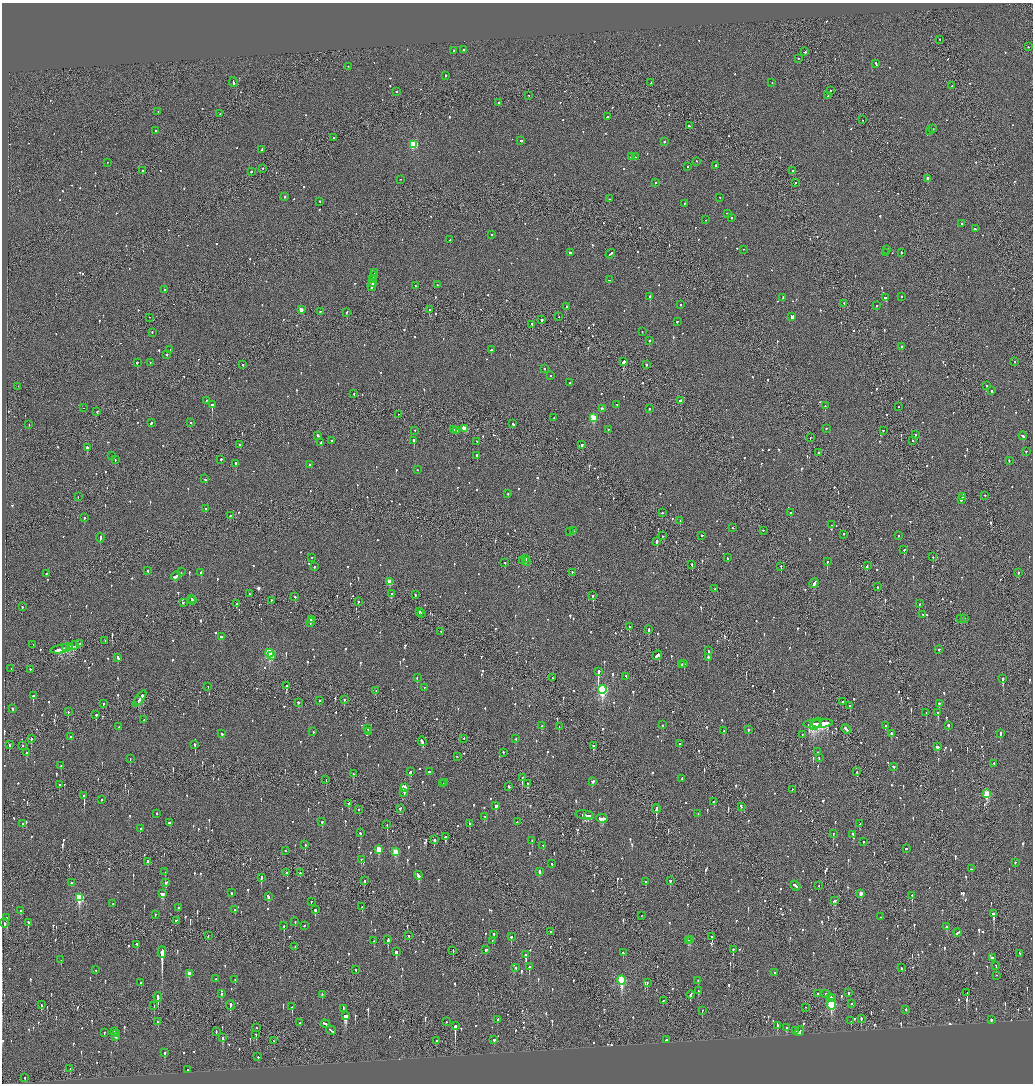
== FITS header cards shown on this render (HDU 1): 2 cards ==
NAXIS1  =                 2062
NAXIS2  =                 2163

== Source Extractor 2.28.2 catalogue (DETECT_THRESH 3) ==
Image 2062 x 2163 px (HDU 1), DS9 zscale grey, zoomed out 1/2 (1 PNG px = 2 x 2 image px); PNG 1035 x 1086 px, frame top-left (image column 2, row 2163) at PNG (2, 3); each listed source drawn as its Kron ellipse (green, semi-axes under 4 px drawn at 4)
Background -0.0867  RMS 0.068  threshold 0.204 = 3 sigma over >= 5 px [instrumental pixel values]
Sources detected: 1340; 43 cannot appear on this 1/2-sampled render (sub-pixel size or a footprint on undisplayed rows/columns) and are neither listed nor drawn; of the other 1297, the 500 brightest by FLUX_AUTO listed and drawn (797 fainter detections omitted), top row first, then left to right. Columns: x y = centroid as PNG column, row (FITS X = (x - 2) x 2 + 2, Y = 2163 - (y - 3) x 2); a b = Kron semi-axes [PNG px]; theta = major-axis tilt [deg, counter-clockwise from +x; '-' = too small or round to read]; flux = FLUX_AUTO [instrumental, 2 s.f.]
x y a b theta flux
940 40 2 1 - 69
1028 47 2 2 - 53
463 50 2 1 - 250
453 51 2 2 - 140
805 52 3 2 - 110
798 59 2 1 - 54
876 64 3 2 - 92
348 67 2 2 - 61
446 76 2 2 - 90
233 83 5 2 - 260
651 83 3 2 - 120
772 83 2 2 - 58
951 86 2 1 - 80
831 91 2 2 - 72
396 92 2 2 - 88
528 96 2 1 - 110
828 96 2 2 - 65
499 103 2 2 - 69
158 112 2 1 - 89
220 114 2 1 - 58
607 117 2 2 - 120
862 120 2 1 - 83
689 126 2 2 - 66
933 129 2 2 - 75
156 131 2 2 - 160
929 132 2 1 - 300
333 138 2 1 - 59
521 141 2 2 - 120
664 142 2 2 - 280
413 145 4 3 - 910
262 150 2 2 - 74
631 157 4 2 - 110
636 157 4 2 - 140
696 162 2 2 - 83
108 163 2 2 - 53
716 166 2 2 - 180
687 167 2 2 - 73
263 169 2 2 - 130
142 171 2 2 - 67
793 171 3 2 - 220
251 172 2 2 - 210
928 178 2 1 - 450
401 180 2 1 - 210
655 183 2 1 - 61
795 183 2 2 - 270
284 197 2 2 - 280
720 198 2 2 - 68
609 199 2 2 - 53
320 202 2 2 - 53
684 204 2 2 - 61
727 214 2 2 - 160
731 218 2 2 - 69
706 220 2 2 - 81
961 224 2 2 - 66
975 229 3 2 - 100
491 235 2 2 - 94
450 240 3 2 - 180
744 250 2 1 - 69
887 250 2 2 - 59
570 253 2 2 - 250
886 253 2 2 - 63
901 253 2 2 - 200
610 254 5 2 - 220
374 273 3 2 - 150
374 276 3 2 - 190
373 280 4 2 - 160
609 280 2 2 - 59
372 283 3 2 - 170
437 285 2 2 - 63
372 286 5 2 - 290
416 286 2 2 - 57
164 290 2 2 - 69
650 297 2 2 - 610
901 297 2 2 - 69
783 298 3 2 - 250
886 298 3 2 - 610
844 304 2 1 - 120
681 305 2 2 - 110
877 306 2 2 - 150
566 307 2 2 - 230
301 310 3 2 - 120
430 310 3 2 - 110
320 312 2 2 - 71
346 312 2 2 - 96
559 317 2 1 - 98
792 317 4 2 - 380
149 318 2 2 - 64
542 320 2 2 - 170
677 322 2 2 - 79
532 325 2 2 - 84
642 332 2 1 - 78
152 333 2 2 - 63
649 341 2 2 - 110
902 347 2 2 - 170
170 350 2 2 - 250
491 350 2 2 - 110
167 355 2 2 - 96
623 362 3 2 - 1100
1014 362 2 1 - 73
137 363 2 2 - 390
150 363 2 2 - 85
243 365 2 2 - 180
646 365 2 2 - 190
544 369 2 2 - 120
550 376 2 2 - 54
570 383 2 2 - 55
986 386 2 2 - 120
18 387 2 2 - 75
991 391 2 2 - 120
354 394 2 1 - 100
206 401 2 2 - 83
680 401 3 2 - 150
212 405 2 2 - 610
617 405 2 2 - 80
825 406 2 1 - 100
899 407 2 2 - 63
83 408 2 1 - 130
602 409 3 2 - 100
650 409 2 2 - 60
97 412 2 2 - 72
398 415 2 1 - 64
554 418 2 2 - 150
593 418 3 3 - 570
151 423 3 2 - 84
191 423 2 2 - 69
513 424 3 2 - 100
29 425 2 2 - 75
464 429 3 3 - 210
826 429 2 2 - 160
454 430 2 1 - 60
608 430 2 2 - 55
414 431 2 2 - 54
457 431 2 2 - 58
883 431 2 2 - 83
915 435 2 2 - 59
318 436 3 2 - 200
1023 436 4 2 - 120
810 438 2 1 - 120
332 441 2 2 - 52
414 441 2 2 - 720
912 441 2 2 - 77
477 442 2 2 - 59
321 443 3 2 - 120
239 445 2 2 - 120
582 445 2 2 - 280
87 448 2 2 - 450
1026 452 2 2 - 55
819 453 2 2 - 93
112 456 3 1 - 84
477 456 2 2 - 130
115 460 2 2 - 78
221 460 2 2 - 120
1009 461 2 2 - 60
235 464 2 2 - 210
310 465 2 2 - 120
417 470 2 2 - 82
205 479 2 2 - 170
508 494 2 2 - 70
985 496 2 2 - 56
78 497 2 1 - 63
962 497 4 2 - 320
961 500 2 2 - 160
206 509 2 2 - 89
662 513 2 2 - 210
790 513 2 2 - 110
230 516 2 2 - 120
84 518 2 2 - 150
680 521 2 2 - 62
832 525 2 2 - 230
733 528 2 2 - 64
573 531 2 1 - 130
763 531 2 1 - 120
570 532 3 2 - 79
843 535 2 1 - 230
663 536 2 2 - 70
702 536 2 2 - 100
898 536 2 2 - 86
100 538 4 2 - 180
656 542 2 2 - 560
904 550 2 2 - 310
933 557 2 1 - 55
312 558 2 1 - 86
727 558 2 2 - 55
525 559 2 1 - 290
523 561 2 2 - 210
526 562 2 2 - 150
827 562 2 2 - 260
505 563 2 2 - 57
692 565 2 2 - 170
867 566 3 2 - 87
314 567 2 2 - 64
781 567 2 1 - 62
148 571 2 2 - 81
181 572 2 1 - 88
201 573 2 2 - 190
572 573 2 1 - 58
1018 573 2 2 - 68
46 574 2 2 - 60
176 577 5 2 - 230
390 582 3 3 - 190
814 584 5 2 - 280
878 587 2 2 - 68
715 589 2 2 - 70
250 594 3 2 - 120
391 594 2 2 - 190
415 595 2 2 - 82
593 596 2 2 - 340
295 597 2 2 - 71
192 599 2 2 - 150
192 601 3 2 - 220
271 601 2 2 - 66
358 602 2 2 - 350
183 603 3 2 - 78
236 604 2 1 - 77
919 604 2 2 - 83
22 607 2 2 - 140
419 612 2 2 - 230
421 614 2 2 - 110
923 615 2 1 - 100
961 619 2 1 - 100
964 619 2 2 - 58
311 620 3 1 - 92
310 623 4 1 - 120
629 627 2 2 - 120
649 630 3 2 - 580
441 632 2 1 - 55
221 637 3 2 - 110
105 641 2 1 - 83
80 644 2 2 - 120
33 645 2 1 - 78
74 646 5 2 - 200
70 647 3 2 - 450
65 648 2 2 - 120
61 649 11 3 9 480
939 650 2 2 - 180
708 651 3 2 - 110
269 654 4 3 - 1200
272 656 2 2 - 71
657 656 5 2 - 300
118 658 3 2 - 330
708 658 3 2 - 290
684 664 2 2 - 110
681 665 3 2 - 81
11 669 2 1 - 57
30 670 2 2 - 130
598 672 3 2 - 3100
626 677 3 2 - 100
417 678 2 2 - 71
553 678 2 1 - 290
1003 679 3 2 - 270
287 686 3 2 - 110
208 687 2 1 - 65
424 688 2 2 - 56
602 690 4 4 - 1700
376 691 2 2 - 64
33 696 3 2 - 310
140 699 10 2 53 560
344 700 2 1 - 120
138 701 3 2 - 180
319 701 2 1 - 73
842 702 2 2 - 62
299 703 3 2 - 150
103 704 2 1 - 54
939 704 2 2 - 120
850 706 2 2 - 94
12 709 2 2 - 58
68 712 2 1 - 70
926 713 2 2 - 61
938 713 3 2 - 310
96 715 2 1 - 830
144 720 2 2 - 60
813 724 9 2 5 2200
816 724 7 3 51 810
822 724 11 3 4 2400
663 725 2 2 - 52
542 726 2 2 - 140
885 726 2 2 - 100
948 726 2 2 - 79
119 727 2 2 - 64
559 727 2 2 - 53
368 729 2 2 - 100
846 729 5 2 - 170
748 730 2 2 - 130
724 731 2 2 - 110
313 732 2 2 - 85
368 732 2 2 - 61
1000 733 2 2 - 120
222 734 2 2 - 79
891 734 2 2 - 180
802 735 2 2 - 63
70 737 2 2 - 93
31 739 3 2 - 260
464 739 2 1 - 62
516 739 2 2 - 59
422 742 5 2 - 240
679 744 2 2 - 67
9 745 3 2 - 100
195 745 2 2 - 300
22 746 2 2 - 53
593 746 3 2 - 80
937 747 3 2 - 110
817 752 2 2 - 56
26 753 2 2 - 240
503 753 2 2 - 61
457 757 2 2 - 74
819 758 2 2 - 66
130 759 2 1 - 75
994 764 2 2 - 330
61 766 2 2 - 150
893 767 2 2 - 78
410 772 3 2 - 83
429 772 4 2 - 170
857 772 3 2 - 71
353 774 2 2 - 220
522 778 2 1 - 190
682 779 3 2 - 140
326 780 2 1 - 76
592 782 3 2 - 110
445 783 3 2 - 130
443 784 2 1 - 74
528 784 2 2 - 110
59 785 2 2 - 68
509 787 3 2 - 110
404 788 3 3 - 320
792 790 2 2 - 54
404 793 3 2 - 140
987 794 4 3 - 550
84 796 2 2 - 290
101 800 2 2 - 55
714 802 2 2 - 130
349 804 3 2 - 79
496 806 3 3 - 110
741 807 3 2 - 110
400 809 2 2 - 130
656 809 4 2 - 750
358 810 2 2 - 90
157 814 2 2 - 140
698 814 2 2 - 180
585 815 9 2 -7 250
589 816 4 3 - 170
485 817 4 2 - 130
602 819 6 3 -8 250
322 822 2 2 - 110
517 822 2 2 - 87
170 823 3 2 - 200
23 824 2 2 - 74
470 824 3 2 - 100
860 824 2 2 - 59
387 825 3 1 - 60
140 829 2 2 - 76
360 833 2 2 - 110
833 834 2 1 - 230
853 835 2 2 - 58
445 837 3 2 - 130
434 840 2 2 - 150
532 841 2 2 - 320
863 842 2 2 - 64
305 845 3 2 - 140
543 846 2 2 - 55
906 849 2 2 - 210
379 850 3 3 - 290
285 851 2 2 - 58
395 852 3 3 - 390
361 860 2 2 - 120
148 862 3 2 - 64
1015 863 2 2 - 57
551 864 3 2 - 110
971 869 2 2 - 52
165 872 2 1 - 73
539 872 3 2 - 250
287 873 3 2 - 77
300 873 2 2 - 160
418 876 4 2 - 200
261 878 3 2 - 230
364 881 3 2 - 88
670 881 3 2 - 56
646 882 2 2 - 100
72 883 2 2 - 110
166 883 3 2 - 61
795 886 5 2 - 230
818 886 2 1 - 87
231 893 2 2 - 57
163 894 4 3 - 200
861 894 3 3 - 97
912 896 2 2 - 250
268 897 3 2 - 140
79 898 4 3 - 870
834 901 4 2 - 220
311 902 2 2 - 62
113 904 2 2 - 88
362 907 2 2 - 93
179 908 2 1 - 140
235 910 2 2 - 120
315 910 3 2 - 180
21 911 2 2 - 140
994 914 3 2 - 710
155 915 2 2 - 61
642 916 2 1 - 160
881 917 2 2 - 52
7 918 2 2 - 1100
176 921 3 2 - 120
295 922 2 2 - 85
28 923 3 2 - 270
4 924 4 2 - 130
284 926 3 2 - 62
304 926 2 2 - 130
946 927 3 2 - 62
550 932 2 1 - 58
957 933 4 2 - 170
494 935 2 2 - 66
208 936 2 1 - 110
409 936 3 2 - 67
511 937 2 2 - 340
712 937 3 1 - 140
388 940 4 2 - 440
690 940 2 2 - 60
374 941 2 2 - 68
492 941 2 2 - 64
688 941 3 3 - 74
137 945 3 2 - 74
295 947 2 2 - 59
486 950 3 2 - 73
733 950 2 2 - 180
453 951 2 1 - 57
396 952 3 2 - 170
162 953 5 2 - 19000
623 953 2 2 - 89
1019 954 3 2 - 130
526 955 3 2 - 1400
992 958 2 2 - 170
61 960 2 1 - 160
996 966 2 2 - 73
529 967 2 2 - 120
516 968 2 2 - 62
901 968 3 2 - 55
96 970 2 2 - 65
355 970 2 2 - 150
775 973 2 2 - 73
189 974 4 3 - 95
996 976 2 1 - 70
215 979 2 2 - 84
235 980 3 2 - 59
622 981 4 3 - 1100
698 981 2 2 - 54
141 983 2 2 - 56
647 983 3 2 - 60
698 991 3 2 - 55
848 993 3 2 - 100
967 993 3 1 - 110
221 994 2 2 - 120
817 994 2 2 - 73
826 994 2 2 - 170
322 995 3 2 - 64
690 995 4 2 - 97
158 997 5 2 - 560
831 998 2 2 - 390
833 999 2 2 - 74
663 1001 2 2 - 100
852 1004 2 2 - 74
41 1005 3 2 - 71
230 1005 5 2 - 140
831 1005 5 3 - 780
154 1006 2 1 - 58
292 1007 3 2 - 180
805 1008 2 1 - 83
343 1009 4 2 - 98
906 1010 2 2 - 85
702 1011 2 2 - 82
346 1016 4 3 - 580
861 1019 3 2 - 150
498 1020 2 2 - 180
991 1020 2 2 - 450
851 1021 2 2 - 77
158 1022 2 2 - 82
446 1022 2 2 - 52
300 1023 2 2 - 160
325 1024 4 2 - 540
455 1026 3 2 - 1500
777 1026 4 2 - 230
257 1028 2 2 - 80
786 1028 3 2 - 74
331 1031 5 2 - 290
796 1031 2 2 - 72
114 1032 2 2 - 170
216 1032 3 1 - 74
799 1032 5 2 - 220
104 1033 2 2 - 170
117 1034 2 2 - 60
256 1035 3 1 - 83
116 1037 2 2 - 99
223 1038 3 2 - 130
494 1040 3 2 - 53
666 1040 2 2 - 140
273 1041 3 2 - 490
436 1041 2 2 - 130
165 1053 2 2 - 160
258 1057 2 2 - 70
70 1069 3 2 - 58
188 1070 2 2 - 75
25 1078 2 1 - 75
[797 fainter detections neither listed nor drawn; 43 sub-pixel or undisplayed-footprint detections neither listed nor drawn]